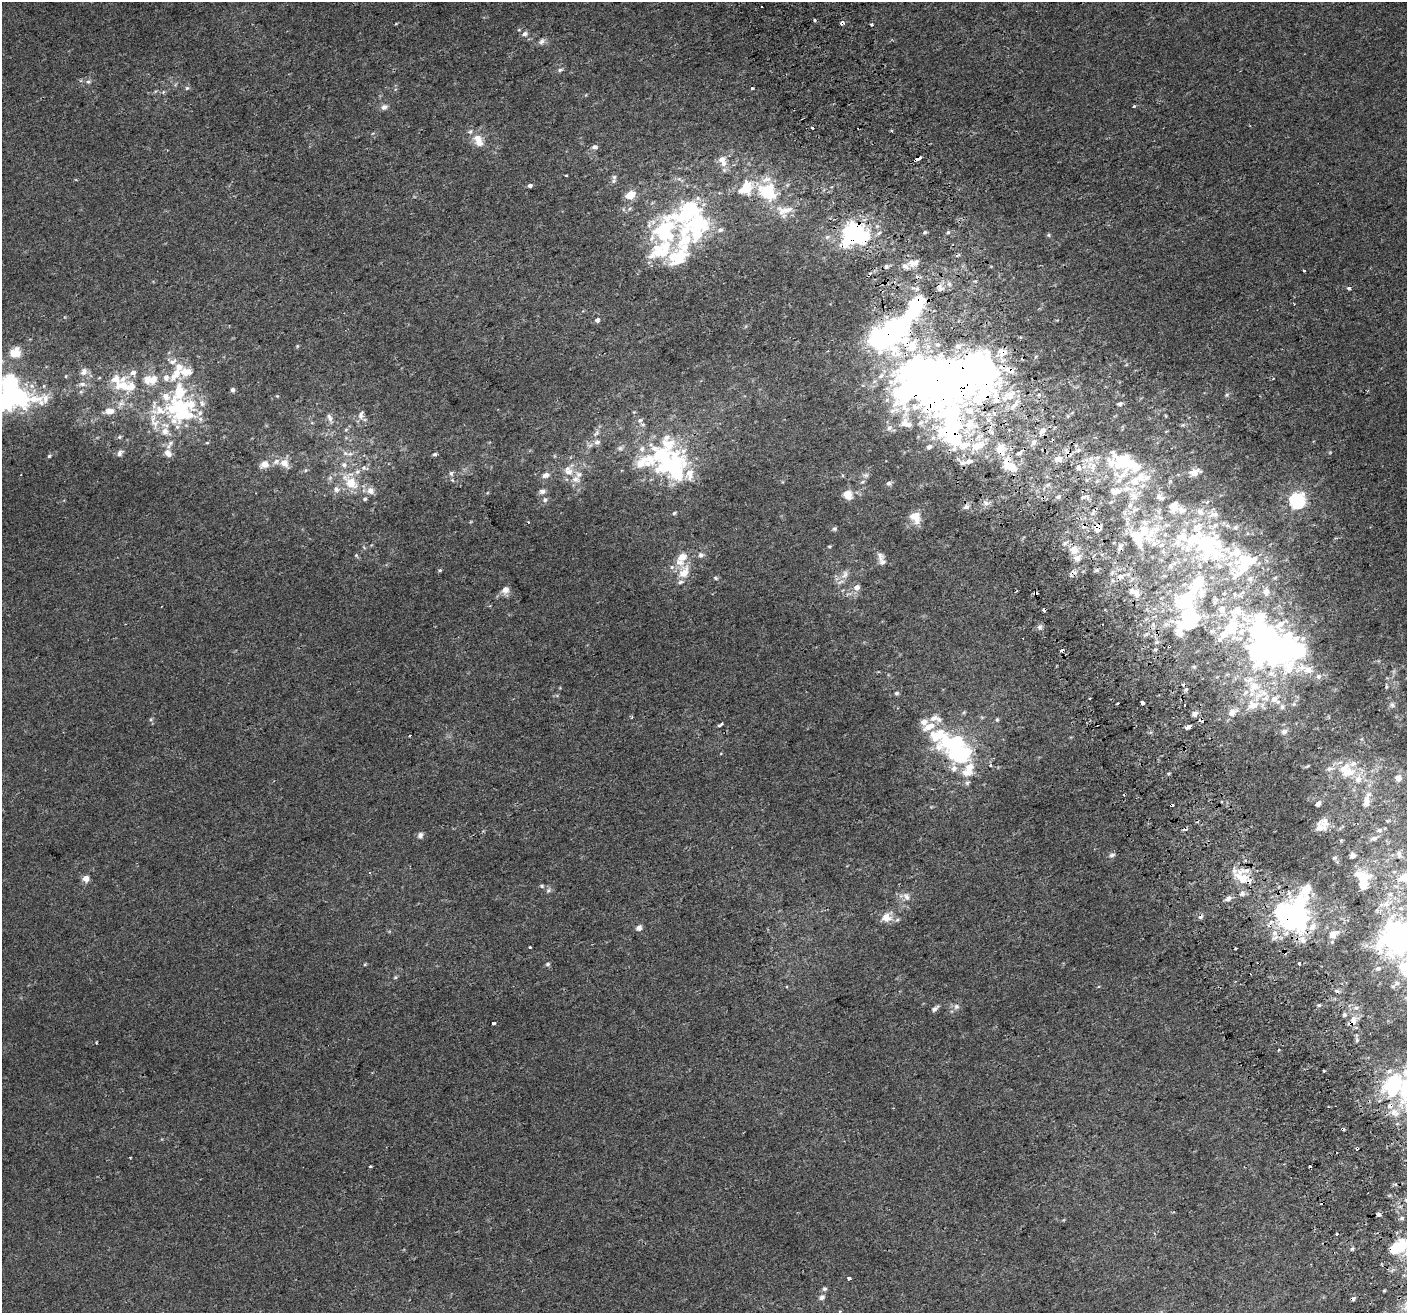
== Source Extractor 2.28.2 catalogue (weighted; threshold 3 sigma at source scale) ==
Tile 6 of 4 x 4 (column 2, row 2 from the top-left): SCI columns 1444-2848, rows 2726-4036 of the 5699 x 5506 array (HDU 1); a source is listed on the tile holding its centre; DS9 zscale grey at full resolution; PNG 1409 x 1315 px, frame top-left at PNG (2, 2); no overlay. Shown black and unused: <1% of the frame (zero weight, under 2 of 3 exposures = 2% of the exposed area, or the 3 px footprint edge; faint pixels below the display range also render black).
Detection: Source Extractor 2.28.2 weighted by HDU 2 'WHT'; one run over the whole footprint, this tile lists its part. Background 0.00186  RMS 0.0028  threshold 0.0126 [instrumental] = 3 sigma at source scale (4.5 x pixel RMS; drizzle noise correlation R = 1.50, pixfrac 1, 0.0396/0.0396 arcsec/px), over >= 5 px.
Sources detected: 399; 35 inside a brighter object's white glare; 20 cosmic-ray / hot-pixel residue — not listed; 101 inside a brighter listed object's ellipse — not listed separately; the other 243 listed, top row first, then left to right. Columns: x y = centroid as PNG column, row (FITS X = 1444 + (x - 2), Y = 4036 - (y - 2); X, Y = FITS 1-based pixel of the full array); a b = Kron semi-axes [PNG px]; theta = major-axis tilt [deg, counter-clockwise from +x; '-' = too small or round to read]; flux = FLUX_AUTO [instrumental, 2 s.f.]
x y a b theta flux
762 7 3 2 - 0.83
815 20 3 3 - 0.45
843 22 3 3 - 2.6
872 25 3 3 - 2.2
525 34 8 6 19 0.97
542 41 11 6 56 0.94
560 70 6 5 - 0.51
88 82 7 6 - 0.7
187 88 6 5 - 0.45
752 88 3 3 - 0.57
163 92 6 3 72 0.3
1134 106 4 3 - 0.33
384 107 9 7 19 1.2
812 128 3 3 - 2.4
891 130 3 3 - 0.4
478 140 19 10 -65 3.6
594 147 8 6 8 0.94
917 159 7 3 32 6.9
722 160 11 9 24 1.8
614 177 8 6 -90 0.78
530 185 5 4 - 0.72
746 188 16 12 49 7.3
768 192 18 14 -44 14
630 195 13 9 31 3.3
698 198 8 6 27 0.99
785 210 26 12 7 4.6
699 224 42 25 11 24
665 232 36 22 60 31
925 232 5 5 - 0.39
948 232 5 4 - 0.4
1048 235 6 5 - 0.4
853 236 30 23 77 28
678 257 33 20 48 11
915 262 16 7 43 1.7
886 267 6 6 - 0.68
1304 270 3 3 - 0.87
949 284 6 5 - 0.67
939 286 9 6 -56 1.6
1349 288 3 3 - 1.5
597 320 4 4 - 1
882 340 53 34 9 46
1002 352 13 11 -36 2.8
16 353 13 12 - 4.9
1036 356 5 3 - 0.24
172 361 15 9 -10 2
1010 370 12 7 -21 2.3
84 372 11 9 66 1.7
186 372 18 10 0 4
133 373 8 8 - 1.4
66 376 5 3 - 0.24
166 378 10 8 89 1.6
153 379 14 11 56 3.4
922 382 98 45 52 110
82 384 9 6 0 1.1
123 386 26 14 -9 7.6
233 390 6 5 - 0.72
1010 395 20 14 15 5.3
1227 395 6 5 - 0.46
277 396 4 4 - 0.25
20 398 19 17 -72 21
121 404 11 7 15 1.6
1120 404 6 5 - 0.72
109 411 12 7 7 2.6
181 413 44 25 28 23
361 415 14 7 74 1.4
1166 416 5 3 - 0.25
330 418 14 6 -64 1.4
640 420 7 6 - 0.93
951 428 118 49 83 81
346 430 5 5 - 0.39
1043 430 11 7 37 1.5
596 433 12 6 43 1.1
119 437 5 5 - 0.41
597 442 9 7 23 1.1
1034 442 9 7 83 1
170 443 10 6 50 1
207 443 5 3 - 0.24
1000 448 10 9 - 3.2
1078 450 6 5 - 0.63
120 453 10 7 63 0.9
168 453 11 8 -44 2
345 453 8 7 - 1.1
1019 453 7 5 18 0.63
435 454 5 5 - 0.52
662 455 63 28 -15 32
49 456 4 4 - 0.34
1059 459 11 7 15 1.8
284 463 12 9 -47 2.7
1122 463 37 26 83 15
265 464 9 8 - 2.6
344 465 8 7 - 1
1092 466 19 12 -66 4.1
1011 467 14 9 -13 4
1078 469 3 3 - 3
568 471 15 11 -69 3.1
357 472 8 6 16 1.1
1195 472 10 6 18 2.6
451 473 8 6 -76 0.7
21 475 2 2 - 0.22
546 475 9 6 20 1.4
866 475 9 6 14 0.83
1147 477 15 8 24 2.1
351 482 17 10 -54 6.8
862 482 7 4 30 0.48
889 483 7 6 - 0.72
336 489 9 9 - 1.3
370 491 10 10 - 1.8
542 491 7 6 - 1.1
848 494 10 8 -42 3.2
1058 496 5 5 - 0.48
1133 496 11 10 - 2.3
1159 496 9 8 - 1.1
1083 497 7 4 26 0.58
365 499 5 5 - 0.45
545 500 7 6 - 0.76
1297 500 7 6 - 73
986 503 7 6 - 0.96
1135 509 12 6 24 1.2
1182 511 10 9 - 1.4
1200 512 10 8 -47 1.4
674 513 5 4 - 0.43
1214 514 13 6 -10 1.4
1236 527 7 6 - 0.69
1098 528 8 6 39 3.2
834 529 6 5 - 0.46
1151 534 37 11 52 6.5
1205 543 35 27 -24 25
1161 545 8 6 17 0.84
829 546 4 3 - 0.32
1120 547 9 5 77 0.79
1074 550 11 9 -79 2.8
1163 552 6 4 -2 0.41
701 555 7 7 - 0.83
1243 559 45 15 -6 11
882 562 12 9 -71 1.4
1170 566 6 6 - 0.62
440 570 4 4 - 0.31
684 572 21 13 71 5.1
845 575 14 9 63 1.9
1120 576 8 6 17 1.2
716 578 7 4 -28 0.41
1196 585 32 21 81 13
856 587 8 7 - 1.6
505 590 9 8 - 2
1266 591 8 6 86 1.3
1136 592 16 8 -53 2.2
1222 609 11 9 88 2
1044 610 4 3 - 2.4
1105 610 3 2 - 0.34
1187 618 24 15 61 22
1040 627 7 6 - 0.79
1231 628 22 15 77 10
1169 646 3 3 - 0.72
1281 648 47 35 74 59
1194 667 5 4 - 0.31
1319 676 7 7 - 0.98
1254 686 19 15 48 7.2
1386 686 5 4 - 0.41
896 693 6 5 - 0.46
1274 699 10 9 - 2.5
1118 703 3 2 - 0.38
1143 703 3 3 - 4.2
1294 704 6 5 - 0.51
1184 705 3 3 - 1.9
1253 705 16 13 4 4.8
1392 705 8 7 - 0.81
1282 707 8 6 90 0.97
897 708 3 2 - 0.25
1232 712 14 10 40 2.6
1194 714 7 6 - 1.2
151 720 6 4 1 0.39
997 720 5 4 - 0.4
721 724 5 3 - 1.2
1188 727 6 3 19 9.8
1284 731 9 6 23 0.98
410 736 3 2 - 0.31
937 736 35 26 -43 13
960 755 21 14 -5 25
990 766 3 3 - 2.6
1308 766 7 3 28 0.33
1344 769 20 18 78 6.6
966 772 14 10 -13 2.8
1398 778 5 5 - 2.7
967 783 7 6 - 0.63
1367 800 22 9 80 3.5
1221 801 3 3 - 0.43
1318 804 5 4 - 1.3
1171 805 4 3 - 2.8
1320 827 15 12 -30 2.2
420 835 8 6 72 1
1374 838 9 6 6 0.94
1399 854 10 5 -89 0.77
1112 855 9 5 10 0.7
1353 855 5 5 - 1.4
1335 858 8 4 1 0.45
1363 877 15 11 -38 7.8
1405 877 13 9 23 3.7
86 878 7 6 - 2
1242 878 24 14 -45 7.5
542 886 7 5 -15 0.53
548 890 7 5 68 0.64
1306 890 26 13 62 5.8
1390 894 6 6 - 0.7
906 896 12 8 -58 1.5
1228 898 7 5 39 1.3
1386 904 12 8 20 2.1
1287 912 30 16 -37 71
886 917 14 12 34 3.1
1312 927 14 10 58 2.7
639 928 7 6 - 1.2
1333 934 11 9 35 2.8
1275 938 11 6 31 1.5
1400 939 26 19 16 82
1302 940 12 8 -34 1.9
530 947 3 3 - 0.46
365 964 5 3 - 0.26
548 964 6 5 - 0.48
1299 964 3 3 - 1.9
1378 968 8 6 21 0.85
395 977 6 5 - 0.37
1319 1005 5 4 - 0.35
956 1006 8 7 - 0.92
1356 1008 7 6 - 0.73
935 1009 10 5 37 0.84
1344 1015 5 5 - 0.54
1352 1021 15 8 53 2.5
493 1023 4 3 - 1.3
1357 1040 5 4 - 0.41
96 1043 3 2 - 0.41
1279 1050 3 3 - 0.46
1324 1071 3 2 - 0.35
1396 1081 71 23 39 23
1328 1107 3 2 - 0.55
1395 1113 14 8 -25 1.9
130 1157 2 2 - 0.25
370 1167 3 3 - 0.71
1379 1214 4 3 - 2.5
1402 1218 5 5 - 0.39
1336 1233 3 3 - 1.6
1400 1246 13 11 38 10
849 1278 3 3 - 1.9
824 1289 6 6 - 0.62
822 1297 8 7 - 0.96
Overlapping masked pixels (flux is a lower limit): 20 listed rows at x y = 843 22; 917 159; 853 236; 939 286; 882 340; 1002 352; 1010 370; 922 382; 951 428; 1092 466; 1098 528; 1044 610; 1169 646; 1171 805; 1242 878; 1287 912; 1275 938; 1352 1021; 1396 1081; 1379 1214
Isophote crosses this tile's border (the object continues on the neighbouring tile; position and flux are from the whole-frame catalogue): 4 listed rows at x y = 1405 877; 1400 939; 1396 1081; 1400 1246
Unlisted compact peaks at least as high as the median listed source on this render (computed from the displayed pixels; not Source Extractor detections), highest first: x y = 297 346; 356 555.